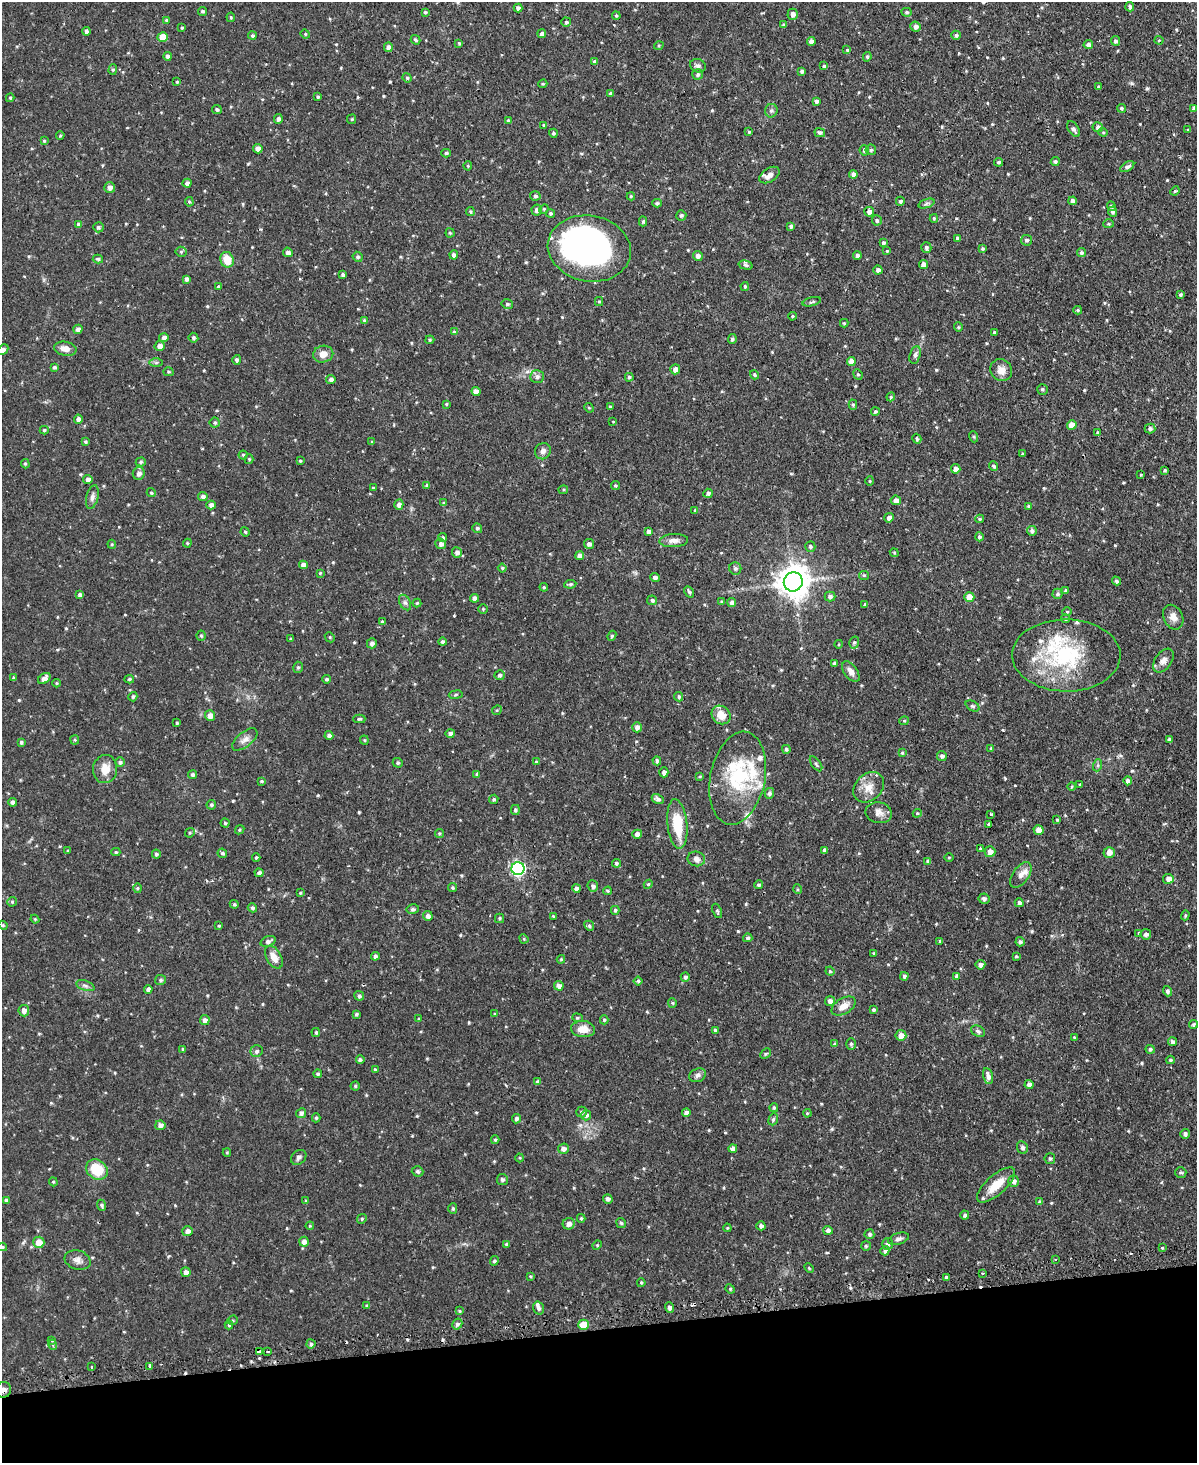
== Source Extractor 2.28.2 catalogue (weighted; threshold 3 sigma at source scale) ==
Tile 10 of 4 x 3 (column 2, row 3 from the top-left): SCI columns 1225-2419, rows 157-1617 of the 4838 x 4810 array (HDU 1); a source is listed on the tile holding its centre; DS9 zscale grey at full resolution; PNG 1199 x 1465 px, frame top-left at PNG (2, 2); each listed source drawn as its Kron ellipse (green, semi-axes under 4 px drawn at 4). Shown black and unused: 9% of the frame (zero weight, under 2 of 3 exposures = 4% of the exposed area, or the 3 px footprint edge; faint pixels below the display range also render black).
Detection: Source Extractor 2.28.2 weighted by HDU 2 'WHT'; one run over the whole footprint, this tile lists its part. Background 0.0734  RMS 0.0055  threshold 0.0246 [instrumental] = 3 sigma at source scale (4.5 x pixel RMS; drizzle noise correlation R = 1.50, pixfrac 1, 0.05/0.05 arcsec/px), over >= 5 px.
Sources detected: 611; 1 inside a brighter object's white glare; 6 cosmic-ray / hot-pixel residue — neither listed nor drawn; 13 inside a brighter listed object's ellipse — not listed separately; of the other 591, all 500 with FLUX_AUTO >= 0.552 (the completeness limit of this list) listed and drawn (91 fainter detections not listed), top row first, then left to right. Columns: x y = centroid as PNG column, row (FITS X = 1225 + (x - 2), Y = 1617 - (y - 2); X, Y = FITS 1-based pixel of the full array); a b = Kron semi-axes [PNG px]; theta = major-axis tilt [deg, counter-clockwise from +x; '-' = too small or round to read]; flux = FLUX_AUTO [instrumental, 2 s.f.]
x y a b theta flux
1130 7 5 4 - 1.2
518 8 4 4 - 1.5
203 11 5 4 - 1.1
425 12 4 3 - 0.81
907 12 5 4 - 0.88
793 14 5 5 - 2.3
616 16 4 3 - 0.77
231 17 5 3 - 0.71
166 20 4 4 - 0.58
566 22 5 4 - 1.1
784 25 4 3 - 1
915 27 5 5 - 2.3
182 28 4 3 - 0.61
86 31 4 4 - 1.2
305 34 5 4 - 0.65
542 34 4 4 - 2
252 35 4 4 - 0.99
956 35 5 4 - 1.2
163 37 5 5 - 7.1
416 40 5 3 - 0.81
1159 40 4 4 - 0.6
811 41 4 4 - 2.3
1115 41 5 4 - 1.4
459 43 4 3 - 0.67
659 45 5 3 - 0.59
1088 45 5 4 - 2.1
388 47 5 4 - 2.6
847 50 4 4 - 0.65
167 56 4 4 - 1.6
867 57 5 3 - 0.75
595 62 4 4 - 1.6
698 66 8 6 -22 1.6
824 66 4 4 - 0.79
113 70 5 4 - 0.77
802 71 4 3 - 1.2
698 75 5 5 - 1.1
407 78 5 4 - 0.75
177 82 4 3 - 0.6
543 84 4 3 - 0.62
1098 87 4 4 - 0.7
611 94 4 4 - 1.5
318 97 3 3 - 0.93
10 98 4 3 - 0.81
816 101 3 3 - 1.4
1121 108 4 4 - 0.98
1194 108 4 4 - 1.7
217 110 5 4 - 1.1
771 111 7 6 - 1.4
278 119 5 4 - 1.6
352 119 5 4 - 0.64
508 121 4 4 - 1.2
544 125 4 4 - 0.92
1098 127 5 5 - 1.8
1074 129 9 5 -57 1.5
1188 130 3 3 - 0.55
749 132 3 3 - 0.74
1103 132 4 4 - 0.59
553 133 4 4 - 1.1
820 133 5 4 - 1.3
60 135 4 3 - 0.67
44 141 4 4 - 0.63
258 149 5 4 - 2.4
864 150 5 4 - 1.6
871 150 5 5 - 0.98
446 153 5 4 - 0.95
998 162 4 4 - 1
1055 162 4 4 - 0.87
468 166 4 4 - 0.65
1127 167 8 4 32 1.7
853 174 4 4 - 2.4
769 175 11 6 32 2.8
187 183 4 4 - 1.9
110 187 5 5 - 2.5
1175 191 5 4 - 0.74
535 196 5 4 - 1.1
631 196 4 4 - 0.64
900 201 4 4 - 0.89
1073 201 4 4 - 2.3
189 202 5 4 - 0.7
657 203 4 4 - 0.99
926 203 8 3 19 1.1
1111 206 4 4 - 1.2
544 209 5 4 - 0.63
537 210 5 5 - 2
470 212 4 4 - 0.74
869 212 5 5 - 2.3
1113 212 5 4 - 1.5
551 213 4 4 - 0.91
681 215 5 5 - 1.1
934 218 4 3 - 0.73
877 220 5 5 - 1.2
643 221 5 4 - 0.87
79 224 4 4 - 1.6
1109 224 5 4 - 0.74
791 226 4 4 - 1.2
98 227 5 5 - 1.2
450 233 4 4 - 0.68
957 238 4 3 - 1.2
1026 240 5 5 - 1.2
883 243 4 3 - 0.99
926 247 5 5 - 1.2
589 248 42 33 -11 150
982 249 4 4 - 0.91
887 251 4 4 - 0.59
181 252 5 5 - 0.86
288 252 5 4 - 2
1081 253 4 4 - 1.2
454 255 4 4 - 1.7
857 255 4 4 - 1.6
698 256 5 4 - 2.4
358 257 5 5 - 1
98 259 5 4 - 1.1
227 260 8 6 -69 8.6
746 265 7 4 -15 1.2
924 265 4 4 - 4.1
878 270 4 4 - 1.7
343 275 4 4 - 1.6
186 279 4 4 - 1.5
745 286 4 3 - 0.83
218 287 4 4 - 0.98
1180 295 4 4 - 0.9
599 302 4 4 - 0.61
812 302 9 4 15 1.1
507 304 6 4 -14 1
1078 310 4 3 - 0.72
792 316 4 3 - 0.63
364 320 4 4 - 0.64
844 323 4 4 - 0.63
958 327 4 4 - 0.62
78 329 4 4 - 1.9
454 332 4 3 - 0.95
994 332 3 3 - 0.59
164 338 4 4 - 2
193 338 5 4 - 1.2
732 339 5 4 - 1.2
430 340 4 4 - 0.74
160 346 5 5 - 3.1
65 349 11 7 -11 4.1
3 350 6 4 46 1.8
323 354 10 8 12 4.7
915 355 9 5 75 1.6
237 360 5 4 - 1.4
851 361 4 4 - 3.9
156 363 7 4 0 0.97
54 367 4 4 - 1.1
675 369 5 5 - 2.5
1001 370 11 10 - 4.7
168 372 5 4 - 0.7
858 374 5 4 - 0.76
754 375 5 4 - 0.85
537 377 7 6 - 2
629 377 4 4 - 0.98
331 380 4 4 - 1.8
1042 389 5 5 - 0.84
476 391 4 4 - 2.9
891 397 4 4 - 0.66
446 404 3 3 - 0.59
853 405 5 4 - 0.85
610 407 3 3 - 0.59
589 408 5 4 - 0.61
875 412 4 4 - 0.9
78 419 4 4 - 1.9
613 421 3 2 - 0.65
215 423 5 5 - 0.91
1072 425 5 5 - 6.4
1150 428 5 5 - 1.3
44 430 4 4 - 0.8
1097 433 4 3 - 0.76
974 437 6 3 -72 0.69
917 439 5 4 - 1
85 442 3 3 - 0.82
372 442 4 4 - 0.76
543 451 8 7 - 2.2
1022 454 3 3 - 0.61
243 455 4 4 - 0.82
249 459 5 4 - 0.75
300 461 3 3 - 0.65
141 462 5 4 - 0.82
25 464 5 4 - 0.71
994 466 5 4 - 1.2
956 469 5 4 - 2.6
1165 470 3 3 - 0.7
139 473 6 6 - 2.3
1141 475 3 2 - 0.55
88 479 5 4 - 2.1
870 481 4 4 - 0.6
427 485 4 3 - 1.2
615 486 4 4 - 0.77
373 488 4 4 - 0.72
563 490 5 4 - 0.66
151 493 5 4 - 0.76
708 493 5 4 - 1.5
92 497 12 6 76 2.2
203 497 5 4 - 1.8
896 500 5 4 - 2.5
444 503 4 4 - 0.58
211 505 4 4 - 2.4
399 505 5 4 - 2.1
1029 506 4 3 - 0.76
695 510 4 3 - 0.66
889 518 4 4 - 2.5
980 519 4 3 - 0.67
477 528 5 4 - 1.1
1032 531 5 5 - 1.5
245 532 5 4 - 0.68
649 532 4 4 - 2.1
979 537 4 4 - 1.3
443 538 5 4 - 1
674 541 14 6 3 3
187 543 4 4 - 0.66
112 544 4 4 - 0.73
441 544 5 5 - 2.1
589 544 5 5 - 1.9
810 546 5 5 - 1.1
457 552 5 5 - 2
894 553 4 4 - 0.61
579 556 4 4 - 2.6
303 565 4 4 - 2.6
502 568 4 4 - 0.65
735 568 6 6 - 1.5
320 573 4 4 - 0.59
864 575 5 4 - 0.73
655 578 4 4 - 2
1116 581 5 4 - 1.3
793 582 9 9 - 900
570 584 6 4 8 0.94
544 587 4 4 - 0.69
1065 590 4 4 - 0.86
689 592 6 4 -58 1.2
1057 594 5 5 - 1.1
80 595 4 3 - 1.3
830 596 5 5 - 1.6
969 597 5 5 - 6.1
474 598 4 4 - 1.9
652 600 5 4 - 1.3
722 602 4 4 - 0.74
405 603 8 5 -62 1.5
417 603 4 4 - 0.62
732 603 4 4 - 2.2
865 604 4 3 - 0.87
483 609 4 4 - 0.59
1067 612 4 4 - 0.6
1173 617 13 9 -66 4.2
1066 619 4 4 - 0.93
382 621 4 4 - 0.58
201 636 5 4 - 0.88
612 636 5 4 - 0.84
330 637 5 4 - 0.72
291 639 3 3 - 0.73
442 642 4 4 - 1.2
372 643 5 5 - 1.9
854 643 6 5 - 1.1
839 644 4 3 - 0.56
1066 655 54 36 -1 52
1163 661 13 8 55 3.2
834 663 4 4 - 1.3
298 667 6 4 75 0.91
851 672 12 6 -53 3.5
500 675 5 5 - 1.2
13 678 4 3 - 0.7
44 678 7 4 36 2.9
129 679 5 4 - 0.9
326 679 4 4 - 1.1
56 683 4 4 - 0.63
456 695 7 3 9 0.75
133 697 4 4 - 1
679 697 5 4 - 1.1
973 706 7 5 -26 0.92
497 710 5 4 - 0.7
210 715 5 5 - 3.3
721 715 10 8 -41 5.6
359 719 6 4 0 0.9
904 721 4 4 - 0.66
177 723 3 3 - 0.75
637 727 5 5 - 2.3
450 733 5 4 - 1.7
329 735 4 4 - 1.8
245 739 15 7 39 3.1
75 740 4 4 - 0.65
364 740 4 4 - 0.59
1169 740 4 3 - 1.2
21 742 4 3 - 0.91
786 749 4 4 - 1.1
991 749 4 3 - 0.81
902 753 4 4 - 0.75
942 756 5 5 - 1.5
657 761 4 4 - 1.2
120 762 5 5 - 1.3
536 762 4 3 - 0.89
398 763 5 4 - 0.9
816 764 9 4 -54 0.98
1098 765 6 4 71 0.86
105 769 14 12 80 7.2
664 772 5 4 - 2.4
477 774 4 4 - 1.2
193 775 4 4 - 1.2
700 776 4 3 - 0.59
738 778 47 27 78 39
262 781 4 3 - 0.69
1128 781 4 4 - 2.5
1080 784 3 3 - 0.97
869 787 17 13 44 6.7
1072 787 4 3 - 0.7
769 793 5 4 - 1.4
494 799 5 4 - 1
658 799 6 4 -29 1.8
13 802 4 4 - 1.8
211 805 5 4 - 0.96
515 810 5 4 - 1.2
879 813 13 10 -9 3.5
917 813 4 4 - 0.67
991 814 3 3 - 0.8
1057 820 4 3 - 0.7
225 823 4 4 - 0.73
677 824 25 10 -84 17
989 824 3 3 - 1.3
240 830 5 4 - 0.68
1038 830 5 5 - 3.9
190 833 5 4 - 0.76
439 833 4 4 - 0.82
637 834 5 4 - 2.4
980 849 3 3 - 1.1
68 850 3 3 - 0.57
824 850 4 3 - 1.6
116 852 4 4 - 0.8
990 852 5 5 - 2.7
1109 852 5 5 - 3.3
222 853 5 4 - 1
156 854 4 4 - 1.2
256 858 4 4 - 0.65
949 858 5 3 - 0.58
696 859 9 7 -15 2.4
928 861 4 4 - 1.8
616 863 4 4 - 1.3
518 869 6 6 - 100
259 873 4 4 - 1.5
1021 875 15 8 54 3.6
1168 879 5 5 - 2.8
648 884 4 4 - 0.76
759 885 4 4 - 1
593 886 5 5 - 1.5
137 888 5 3 - 0.68
453 888 4 4 - 0.84
576 888 4 4 - 2
797 889 5 3 - 0.57
608 891 4 3 - 0.79
300 893 4 4 - 0.58
984 899 5 5 - 1.5
12 902 5 5 - 0.71
1019 903 4 4 - 1.4
234 904 4 4 - 0.78
252 908 5 4 - 1.2
413 909 6 5 - 1.1
615 910 4 4 - 1
717 911 7 4 -68 0.92
1185 915 5 4 - 0.7
428 916 5 4 - 2
553 916 3 3 - 0.57
500 918 5 4 - 0.87
35 919 4 4 - 0.59
3 925 4 4 - 0.59
219 926 4 3 - 0.57
589 926 5 4 - 0.89
1139 933 4 3 - 0.59
1146 934 5 5 - 1.7
748 938 5 4 - 1
524 939 5 4 - 0.57
268 941 8 5 21 1.8
940 941 4 3 - 0.84
1020 942 4 4 - 1.3
874 953 4 3 - 0.57
375 956 4 4 - 1.5
1016 956 3 3 - 0.64
274 957 12 7 -60 5.1
561 959 4 4 - 0.59
980 965 5 4 - 2.1
830 971 4 4 - 0.59
904 976 4 4 - 1.2
957 976 4 4 - 1.8
685 977 4 4 - 1.3
161 980 5 5 - 1
638 981 4 4 - 0.73
85 986 9 4 -18 1.5
559 986 5 4 - 2.6
148 989 4 4 - 2.1
1167 991 5 4 - 1.3
359 996 5 4 - 1.3
830 1001 5 5 - 2.2
672 1003 5 4 - 0.6
844 1006 13 7 30 5
873 1010 4 4 - 0.99
24 1011 5 5 - 2.5
356 1014 3 3 - 0.88
495 1014 4 4 - 0.63
577 1018 5 4 - 0.71
419 1019 4 3 - 0.68
205 1020 5 5 - 2.1
604 1020 4 4 - 0.77
1194 1024 4 4 - 1
583 1029 12 8 -3 6.2
715 1030 3 3 - 1.3
978 1031 7 5 -30 1.2
316 1032 4 3 - 0.7
901 1035 5 5 - 3.7
1074 1037 4 4 - 0.73
1172 1042 5 4 - 1.5
835 1044 4 4 - 1.2
851 1044 6 4 -90 1.1
183 1049 4 3 - 0.59
1150 1049 4 4 - 1.1
256 1051 6 6 - 1.4
766 1054 6 3 44 0.71
360 1060 4 4 - 1
1170 1060 4 3 - 0.93
375 1070 4 3 - 1
318 1074 4 4 - 0.96
698 1075 9 6 23 1.7
988 1076 8 5 -75 2.7
538 1082 4 4 - 1.3
1029 1085 4 4 - 2.2
355 1086 4 4 - 0.83
774 1108 4 4 - 0.85
582 1112 5 5 - 1.1
686 1112 4 4 - 2
301 1113 5 4 - 1.6
807 1113 4 3 - 0.55
586 1115 5 5 - 1.8
316 1118 4 4 - 0.79
517 1119 4 4 - 1.9
773 1119 6 4 69 0.86
160 1125 5 5 - 2.5
1185 1134 5 4 - 1.5
495 1140 4 3 - 0.82
1022 1147 6 5 - 1.3
733 1148 4 4 - 2.5
563 1149 5 5 - 2.5
227 1153 4 4 - 0.62
299 1157 8 6 41 1.6
520 1158 4 4 - 0.6
1050 1159 5 5 - 1.1
97 1170 11 9 -37 15
418 1171 6 5 - 0.99
1181 1172 5 5 - 1
502 1180 5 5 - 1.4
1014 1181 5 5 - 2.2
53 1182 4 3 - 0.7
996 1185 24 9 42 10
608 1199 5 5 - 1.5
6 1200 4 4 - 1.4
306 1201 4 4 - 0.68
1040 1202 4 3 - 1.2
102 1205 5 4 - 0.95
453 1208 5 4 - 0.83
965 1215 4 4 - 1.2
581 1218 4 3 - 0.7
362 1219 5 4 - 0.64
621 1223 5 4 - 0.74
569 1224 6 5 - 2.5
310 1226 4 3 - 0.55
761 1226 4 4 - 1.8
727 1228 4 4 - 0.56
828 1230 5 4 - 1.5
187 1231 5 5 - 2.7
869 1234 5 5 - 1.2
899 1239 10 5 17 1.8
39 1242 6 5 - 6
304 1242 5 5 - 2.3
507 1244 4 3 - 0.94
888 1244 6 5 - 1.8
597 1245 5 4 - 0.65
866 1246 5 5 - 0.81
2 1247 4 4 - 0.67
1162 1248 3 3 - 2.4
885 1251 4 4 - 1.2
1056 1259 2 2 - 0.56
78 1260 13 9 -17 3.1
494 1261 5 4 - 1
809 1268 6 3 -46 0.62
186 1272 5 5 - 2.4
983 1273 3 3 - 0.64
530 1276 4 3 - 0.59
947 1277 3 3 - 11
641 1283 4 3 - 0.58
730 1289 5 4 - 0.68
367 1306 4 4 - 0.83
538 1308 6 5 - 1.3
669 1308 5 4 - 1.4
459 1311 4 3 - 0.65
232 1320 5 4 - 0.75
457 1324 6 5 - 1.4
229 1325 4 4 - 0.72
583 1325 5 5 - 11
52 1340 3 3 - 1.7
311 1344 4 4 - 1.1
53 1345 5 3 - 0.66
268 1351 3 2 - 0.83
259 1352 4 3 - 14
149 1366 3 3 - 1.8
91 1367 3 2 - 0.58
3 1390 8 8 - 4.7
Overlapping masked pixels (flux is a lower limit): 3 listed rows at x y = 589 248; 259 1352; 3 1390
Isophote crosses this tile's border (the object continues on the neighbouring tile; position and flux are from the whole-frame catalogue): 4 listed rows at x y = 3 350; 1194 1024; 2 1247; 3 1390